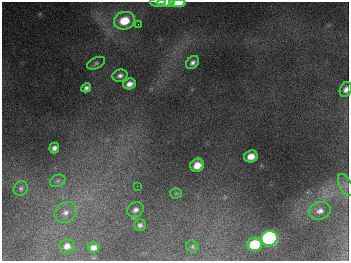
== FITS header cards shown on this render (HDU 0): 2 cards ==
NAXIS1  =                  347
NAXIS2  =                  259

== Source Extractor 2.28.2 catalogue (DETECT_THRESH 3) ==
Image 347 x 259 px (HDU 0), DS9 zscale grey, 1 PNG px = 1 image px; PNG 351 x 263 px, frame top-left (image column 1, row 259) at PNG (2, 2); each listed source drawn as its Kron ellipse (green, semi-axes under 4 px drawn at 4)
Background 679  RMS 51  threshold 153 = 3 sigma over >= 5 px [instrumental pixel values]
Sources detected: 28; all 28 listed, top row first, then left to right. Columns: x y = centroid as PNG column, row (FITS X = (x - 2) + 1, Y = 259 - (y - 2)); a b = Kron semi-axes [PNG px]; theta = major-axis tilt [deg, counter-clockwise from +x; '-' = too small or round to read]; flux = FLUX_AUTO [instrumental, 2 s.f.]
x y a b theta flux
158 2 8 3 2 9.5e+03
166 3 9 4 2 2.4e+04
177 3 8 4 1 8.8e+04
124 21 10 8 17 8.8e+04
138 24 3 3 - 3.4e+03
96 63 9 5 24 8.8e+03
192 63 7 5 44 1.2e+04
120 76 7 6 - 1.3e+04
129 84 6 5 - 2.2e+04
86 88 5 4 - 1.1e+04
346 90 7 6 - 1.6e+04
54 148 5 5 - 1.5e+04
251 156 7 6 - 3.4e+04
197 165 7 6 - 4.0e+04
58 181 8 6 20 1.0e+04
346 185 12 6 -62 1.6e+04
137 186 2 2 - 1.3e+03
21 188 7 6 - 9.4e+03
176 193 6 5 - 4.6e+03
135 210 8 7 - 1.4e+04
320 211 11 8 19 2.0e+04
65 212 12 10 35 2.8e+04
140 225 6 5 - 9.3e+03
269 238 8 7 - 1.1e+06
254 244 7 6 - 1.2e+05
67 246 7 7 - 2.2e+04
192 246 6 5 - 5.9e+03
93 247 6 5 - 1.9e+04
At the frame edge (FLAGS 8, measured only in part): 4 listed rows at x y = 158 2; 166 3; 177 3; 346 90